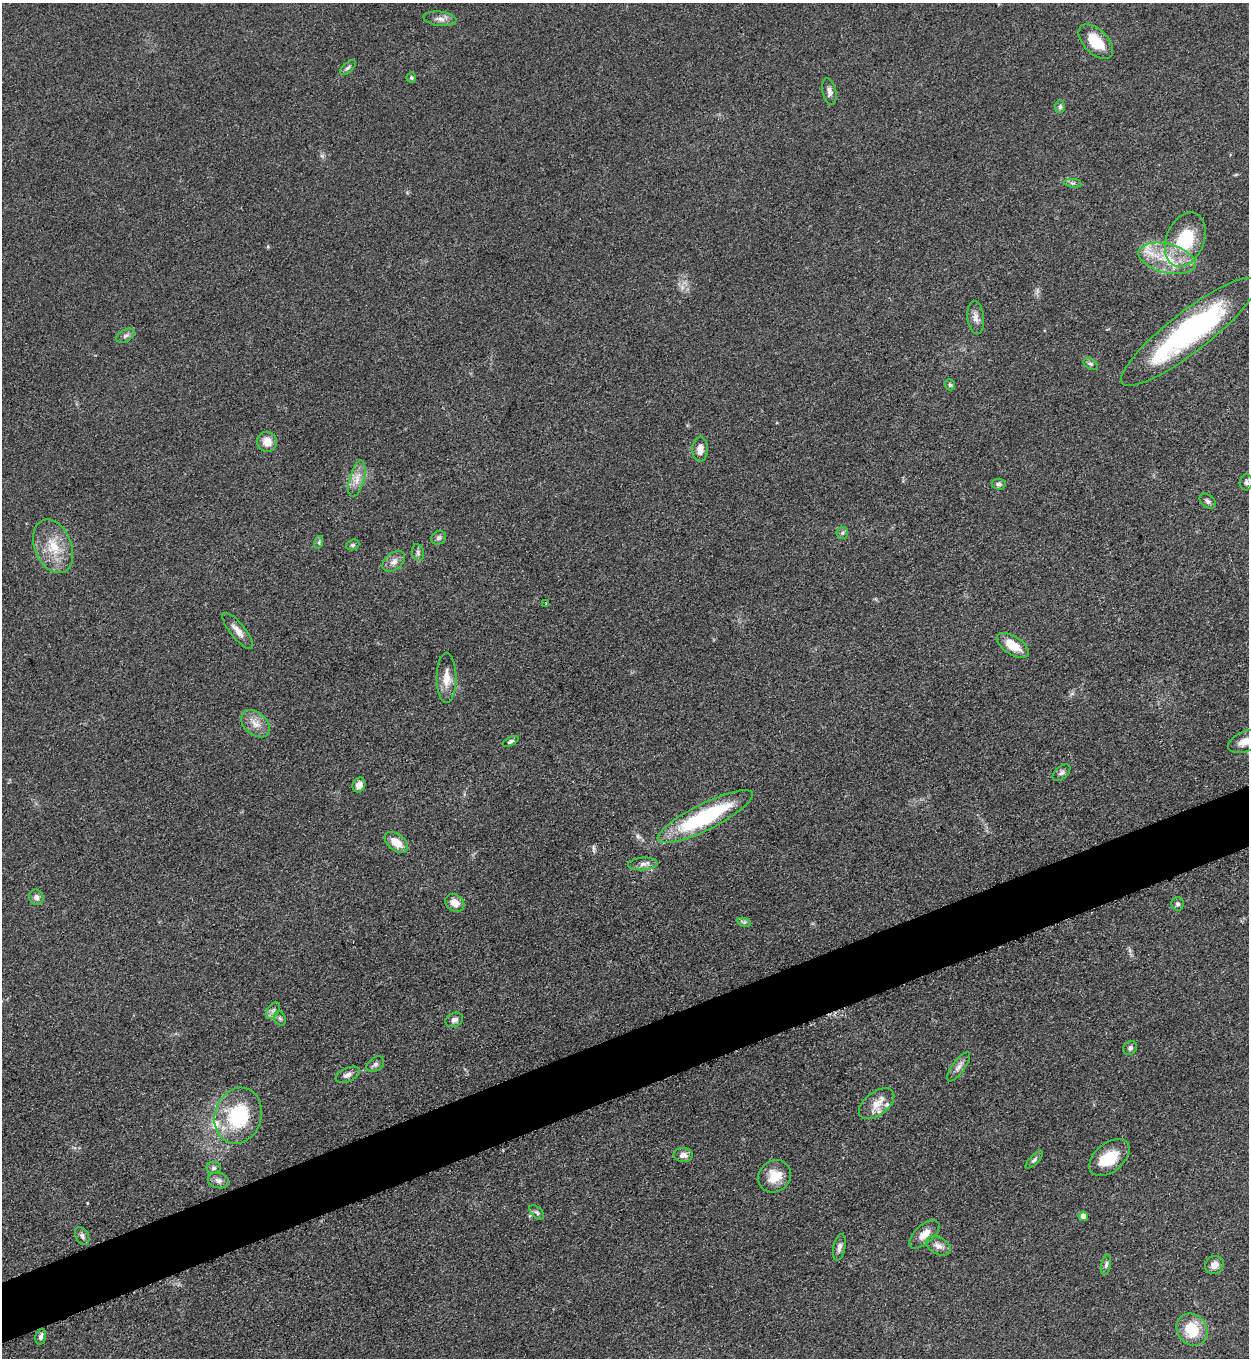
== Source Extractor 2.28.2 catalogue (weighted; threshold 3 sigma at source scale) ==
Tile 7 of 4 x 4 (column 3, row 2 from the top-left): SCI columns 2779-4025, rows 2722-4077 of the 5428 x 5440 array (HDU 1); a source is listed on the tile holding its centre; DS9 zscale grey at full resolution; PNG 1251 x 1360 px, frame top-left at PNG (2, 3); each listed source drawn as its Kron ellipse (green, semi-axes under 4 px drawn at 4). Shown black and unused: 4% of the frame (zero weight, under 3 of 5 exposures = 1% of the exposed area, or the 3 px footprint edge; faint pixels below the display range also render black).
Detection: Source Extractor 2.28.2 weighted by HDU 2 'WHT'; one run over the whole footprint, this tile lists its part. Background 0.0613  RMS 0.0059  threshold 0.0265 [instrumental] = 3 sigma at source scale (4.5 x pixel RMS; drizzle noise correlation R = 1.50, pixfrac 1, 0.05/0.05 arcsec/px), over >= 5 px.
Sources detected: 73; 5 inside a brighter listed object's ellipse — not listed separately; the other 68 listed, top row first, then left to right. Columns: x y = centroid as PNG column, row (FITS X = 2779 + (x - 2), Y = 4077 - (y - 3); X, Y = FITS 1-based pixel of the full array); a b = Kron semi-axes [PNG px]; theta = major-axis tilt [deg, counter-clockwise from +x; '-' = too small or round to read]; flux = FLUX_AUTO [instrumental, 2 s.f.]
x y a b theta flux
440 19 17 7 -7 3.8
1096 42 21 12 -45 15
348 68 10 5 41 1.4
411 78 5 5 - 1.2
829 91 13 7 -78 3
1060 107 6 5 - 1.3
1073 183 9 3 -5 1.2
1185 240 28 19 68 37
1167 258 29 14 -14 20
976 318 16 8 -83 3.8
1189 332 84 20 38 120
125 336 10 6 30 1.9
1090 364 8 5 -28 1.2
950 385 6 5 - 1.1
267 442 10 10 - 6.4
700 449 12 8 88 4.8
357 479 19 7 75 5.7
1246 482 8 6 86 1.7
999 484 7 5 -4 1.5
1208 501 9 6 -41 1.8
842 533 6 5 - 1.2
439 538 8 6 33 2
319 542 6 4 73 0.99
353 545 7 5 19 1.2
53 546 28 18 -68 17
418 553 8 6 -75 1.5
394 561 13 8 40 3.8
546 604 3 3 - 0.82
238 631 22 7 -51 5.3
1013 645 18 9 -33 11
446 678 25 10 -90 8.2
255 724 16 11 -41 6.5
511 741 9 4 28 1.2
1245 742 18 10 23 6.2
1061 773 10 6 41 1.7
359 785 7 6 - 4.3
705 817 53 13 27 65
396 842 13 8 -37 9
643 864 15 6 3 3.2
36 897 8 7 - 2.7
455 903 10 8 -34 5.4
1177 904 7 6 - 1.5
744 922 7 4 -17 1.1
273 1011 9 6 54 2
280 1018 7 5 -67 1.2
454 1020 9 6 27 2.3
1130 1048 7 6 - 1.8
375 1064 10 6 37 2
958 1067 17 6 54 3.3
348 1075 13 7 22 3
877 1104 20 11 37 8
238 1116 28 23 73 44
683 1155 9 7 -4 3.2
1109 1157 23 14 40 16
1034 1160 11 4 45 1.5
214 1168 7 6 - 1.4
775 1176 17 15 40 11
218 1180 10 7 -13 2.8
537 1212 9 5 -45 1.4
1083 1216 4 4 - 3.3
924 1234 18 9 42 6.9
82 1236 9 6 -62 2
938 1246 13 8 -29 3.9
839 1247 13 6 78 2.5
1106 1265 10 5 78 1.5
1214 1265 10 8 32 4.4
1192 1330 17 14 -52 19
41 1337 8 5 73 1.6
Overlapping masked pixels (flux is a lower limit): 1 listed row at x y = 705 817
Isophote crosses this tile's border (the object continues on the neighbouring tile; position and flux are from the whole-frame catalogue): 1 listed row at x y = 1245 742